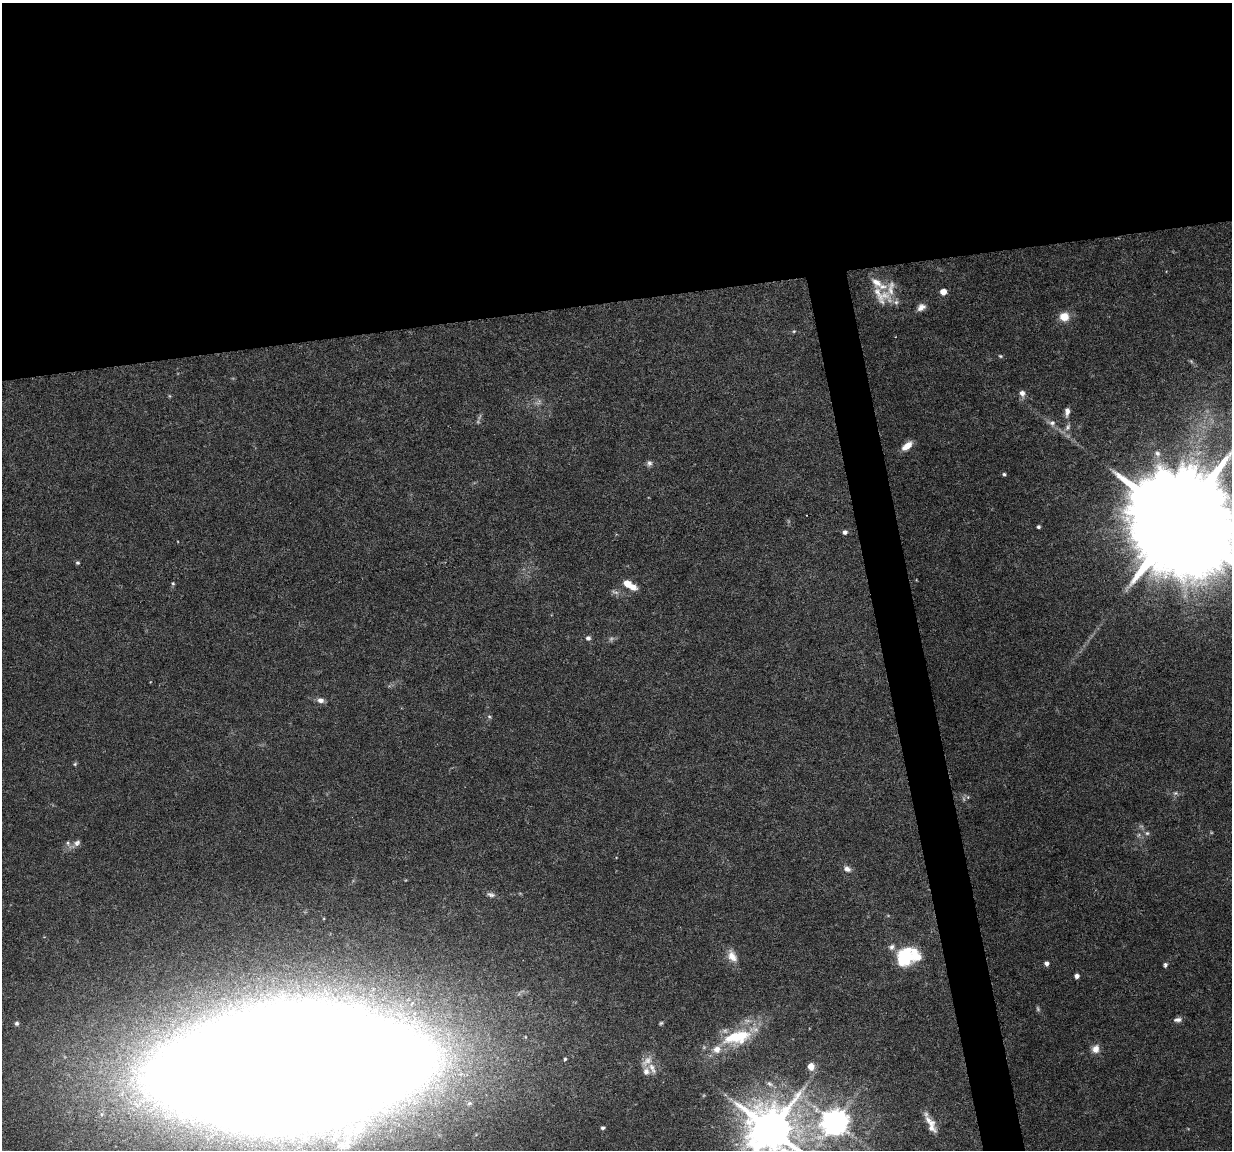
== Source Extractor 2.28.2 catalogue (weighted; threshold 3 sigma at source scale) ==
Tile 2 of 4 x 4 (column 2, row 1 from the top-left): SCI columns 1231-2460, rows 3477-4624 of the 4923 x 4704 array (HDU 1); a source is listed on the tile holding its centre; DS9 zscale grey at full resolution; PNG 1234 x 1152 px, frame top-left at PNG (2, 3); no overlay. Shown black and unused: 29% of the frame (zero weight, under 4 of 8 exposures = <1% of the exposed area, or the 3 px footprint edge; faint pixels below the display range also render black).
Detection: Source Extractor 2.28.2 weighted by HDU 2 'WHT'; one run over the whole footprint, this tile lists its part. Background 0.0186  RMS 0.0013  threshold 0.00538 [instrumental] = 3 sigma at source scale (4.09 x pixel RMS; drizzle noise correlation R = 1.36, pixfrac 0.8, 0.0396/0.0396 arcsec/px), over >= 5 px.
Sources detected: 69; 9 too faint to see at this stretch — not listed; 8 inside a brighter listed object's ellipse — not listed separately; the other 52 listed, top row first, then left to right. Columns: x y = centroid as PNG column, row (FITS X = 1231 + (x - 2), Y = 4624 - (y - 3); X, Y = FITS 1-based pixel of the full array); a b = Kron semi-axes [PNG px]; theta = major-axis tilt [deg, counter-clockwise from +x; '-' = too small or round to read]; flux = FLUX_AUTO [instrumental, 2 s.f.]
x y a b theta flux
943 292 5 5 - 1.7
882 296 34 21 -43 3.1
921 307 10 7 32 0.75
1064 317 8 8 - 2.1
794 331 5 4 - 0.15
1000 356 5 4 - 0.17
1022 393 8 6 -71 0.67
170 396 6 3 -70 0.13
1067 412 12 6 86 0.69
1052 423 11 8 -10 0.66
1068 427 11 8 66 0.65
907 446 13 7 40 1.4
1157 453 9 7 -55 0.54
649 463 8 7 - 0.4
1004 474 5 4 - 0.21
1179 521 31 25 -1 5000
1038 527 4 3 - 0.24
845 532 5 4 - 0.46
77 563 5 4 - 0.21
173 583 6 4 -68 0.17
627 584 9 7 -38 1.6
588 638 5 5 - 0.42
321 700 9 7 -10 0.63
489 717 7 5 -66 0.23
75 764 6 4 23 0.17
1175 793 7 5 20 0.29
968 797 6 4 47 0.21
1147 833 6 6 - 0.26
68 843 7 6 - 0.35
77 843 11 7 44 0.54
847 869 10 7 -29 0.67
491 894 11 6 -18 0.43
892 947 8 7 - 0.49
732 956 17 10 -62 1.4
904 957 19 15 68 7.1
1047 963 5 5 - 0.46
1165 965 5 4 - 0.35
1077 976 4 4 - 0.57
1178 1020 11 6 3 0.49
17 1023 5 5 - 0.32
737 1037 38 17 14 7
1095 1049 11 9 62 0.95
565 1059 4 4 - 0.18
647 1061 19 8 44 1
811 1066 7 6 - 1.3
288 1068 160 55 5 1900
652 1068 17 7 -62 0.95
770 1084 10 6 -31 0.5
930 1121 24 8 -50 1.4
835 1123 9 8 - 170
603 1128 5 4 - 0.26
771 1130 15 13 -41 660
Isophote crosses this tile's border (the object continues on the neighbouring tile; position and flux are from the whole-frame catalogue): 3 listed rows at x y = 1179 521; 288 1068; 771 1130